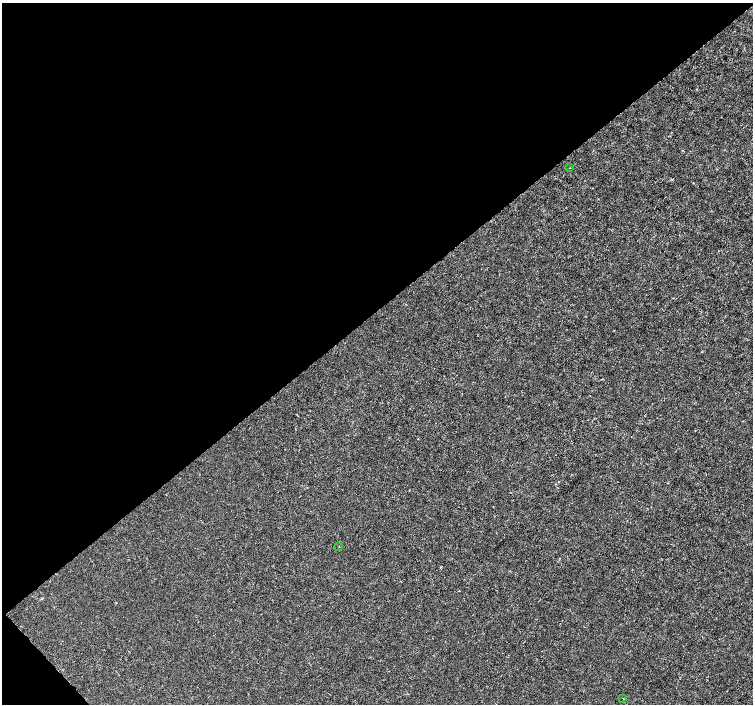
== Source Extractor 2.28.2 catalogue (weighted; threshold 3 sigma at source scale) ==
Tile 5 of 4 x 4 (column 1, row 2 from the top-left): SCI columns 6-1506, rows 3020-4423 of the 6011 x 5972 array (HDU 1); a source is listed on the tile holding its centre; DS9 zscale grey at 2 x 2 block average (1 PNG px = mean of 2 x 2 image px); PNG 755 x 706 px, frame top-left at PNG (2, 3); each listed source drawn as its Kron ellipse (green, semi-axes under 4 px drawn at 4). Shown black and unused: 45% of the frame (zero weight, under 3 of 4 exposures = <1% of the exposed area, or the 3 px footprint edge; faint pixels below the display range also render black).
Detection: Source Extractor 2.28.2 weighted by HDU 2 'WHT'; one run over the whole footprint, this tile lists its part. Background -2.26e-04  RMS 0.0012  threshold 0.00535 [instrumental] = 3 sigma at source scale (4.5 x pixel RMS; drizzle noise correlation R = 1.50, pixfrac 1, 0.0396/0.0396 arcsec/px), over >= 5 px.
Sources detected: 3; all 3 listed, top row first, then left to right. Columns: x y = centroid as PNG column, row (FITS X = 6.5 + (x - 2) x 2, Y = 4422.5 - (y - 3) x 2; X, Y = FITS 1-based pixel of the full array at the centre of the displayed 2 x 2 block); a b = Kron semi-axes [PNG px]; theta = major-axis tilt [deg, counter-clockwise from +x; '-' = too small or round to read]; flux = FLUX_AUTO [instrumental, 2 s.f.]
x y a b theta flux
569 168 2 2 - 0.11
339 546 2 2 - 0.1
623 698 2 2 - 0.14